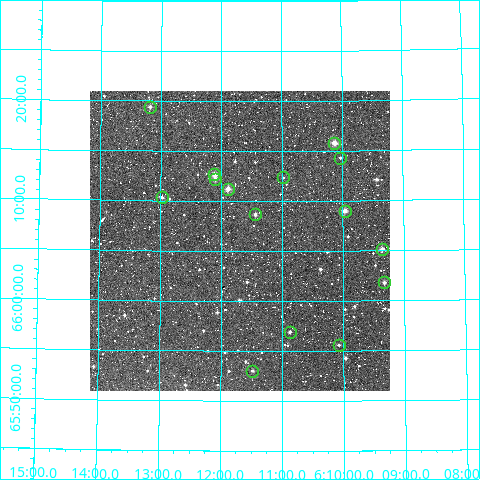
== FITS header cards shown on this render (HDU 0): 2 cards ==
NAXIS1  =                  300
NAXIS2  =                  300

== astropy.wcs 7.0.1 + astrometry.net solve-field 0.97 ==
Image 300 x 300 px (HDU 0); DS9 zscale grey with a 90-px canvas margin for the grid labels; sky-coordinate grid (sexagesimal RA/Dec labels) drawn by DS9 from the SOLVED WCS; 15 Tycho-2 reference stars matched to detected sources circled (green)
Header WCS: RA---TAN/DEC--TAN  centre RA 06:11:42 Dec +66:06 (92.92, +66.10 deg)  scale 6 arcsec/px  FOV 30.0' x 30.0'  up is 0 deg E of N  parity normal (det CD < 0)
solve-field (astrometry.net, Tycho-2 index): VERIFIED the header's WCS against the Tycho-2 star catalogue (15 matches, 0 conflicts) and refined it, rather than solving blind
Solved WCS: RA---TAN-SIP/DEC--TAN-SIP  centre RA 06:11:42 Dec +66:06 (92.92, +66.10 deg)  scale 5.99 arcsec/px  FOV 29.9' x 30.0'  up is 0 deg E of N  parity normal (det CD < 0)
The solver's refit moves the header's centre by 1.3 arcsec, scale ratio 0.9983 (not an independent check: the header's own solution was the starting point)
Tycho-2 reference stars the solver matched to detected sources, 15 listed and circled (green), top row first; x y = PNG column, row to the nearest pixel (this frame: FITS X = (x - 90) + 1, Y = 300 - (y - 91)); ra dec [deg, ICRS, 3 dp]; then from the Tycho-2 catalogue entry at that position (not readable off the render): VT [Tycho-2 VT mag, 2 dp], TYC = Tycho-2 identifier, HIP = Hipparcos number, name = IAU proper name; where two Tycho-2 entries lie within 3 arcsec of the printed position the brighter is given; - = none
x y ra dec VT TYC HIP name
150 107 93.297 +66.323 11.87 4107-1417-1 - -
334 143 92.531 +66.263 9.87 4107-108-1 - -
340 158 92.509 +66.238 12.18 4107-555-1 - -
214 174 93.028 +66.211 9.94 4107-947-1 - -
283 177 92.744 +66.206 12.91 4107-743-1 - -
215 179 93.024 +66.203 11.43 4107-591-1 - -
228 189 92.974 +66.187 10.61 4107-1509-1 - -
162 197 93.243 +66.172 11.86 4107-631-1 - -
345 211 92.492 +66.150 10.54 4107-429-1 - -
255 214 92.861 +66.144 11.29 4107-1466-1 - -
382 249 92.340 +66.085 11.23 4107-1360-1 - -
384 282 92.330 +66.030 11.65 4107-1135-1 - -
290 332 92.718 +65.949 11.71 4107-873-1 - -
339 345 92.520 +65.926 11.65 4107-893-1 - -
252 371 92.871 +65.884 11.92 4107-1193-1 - -